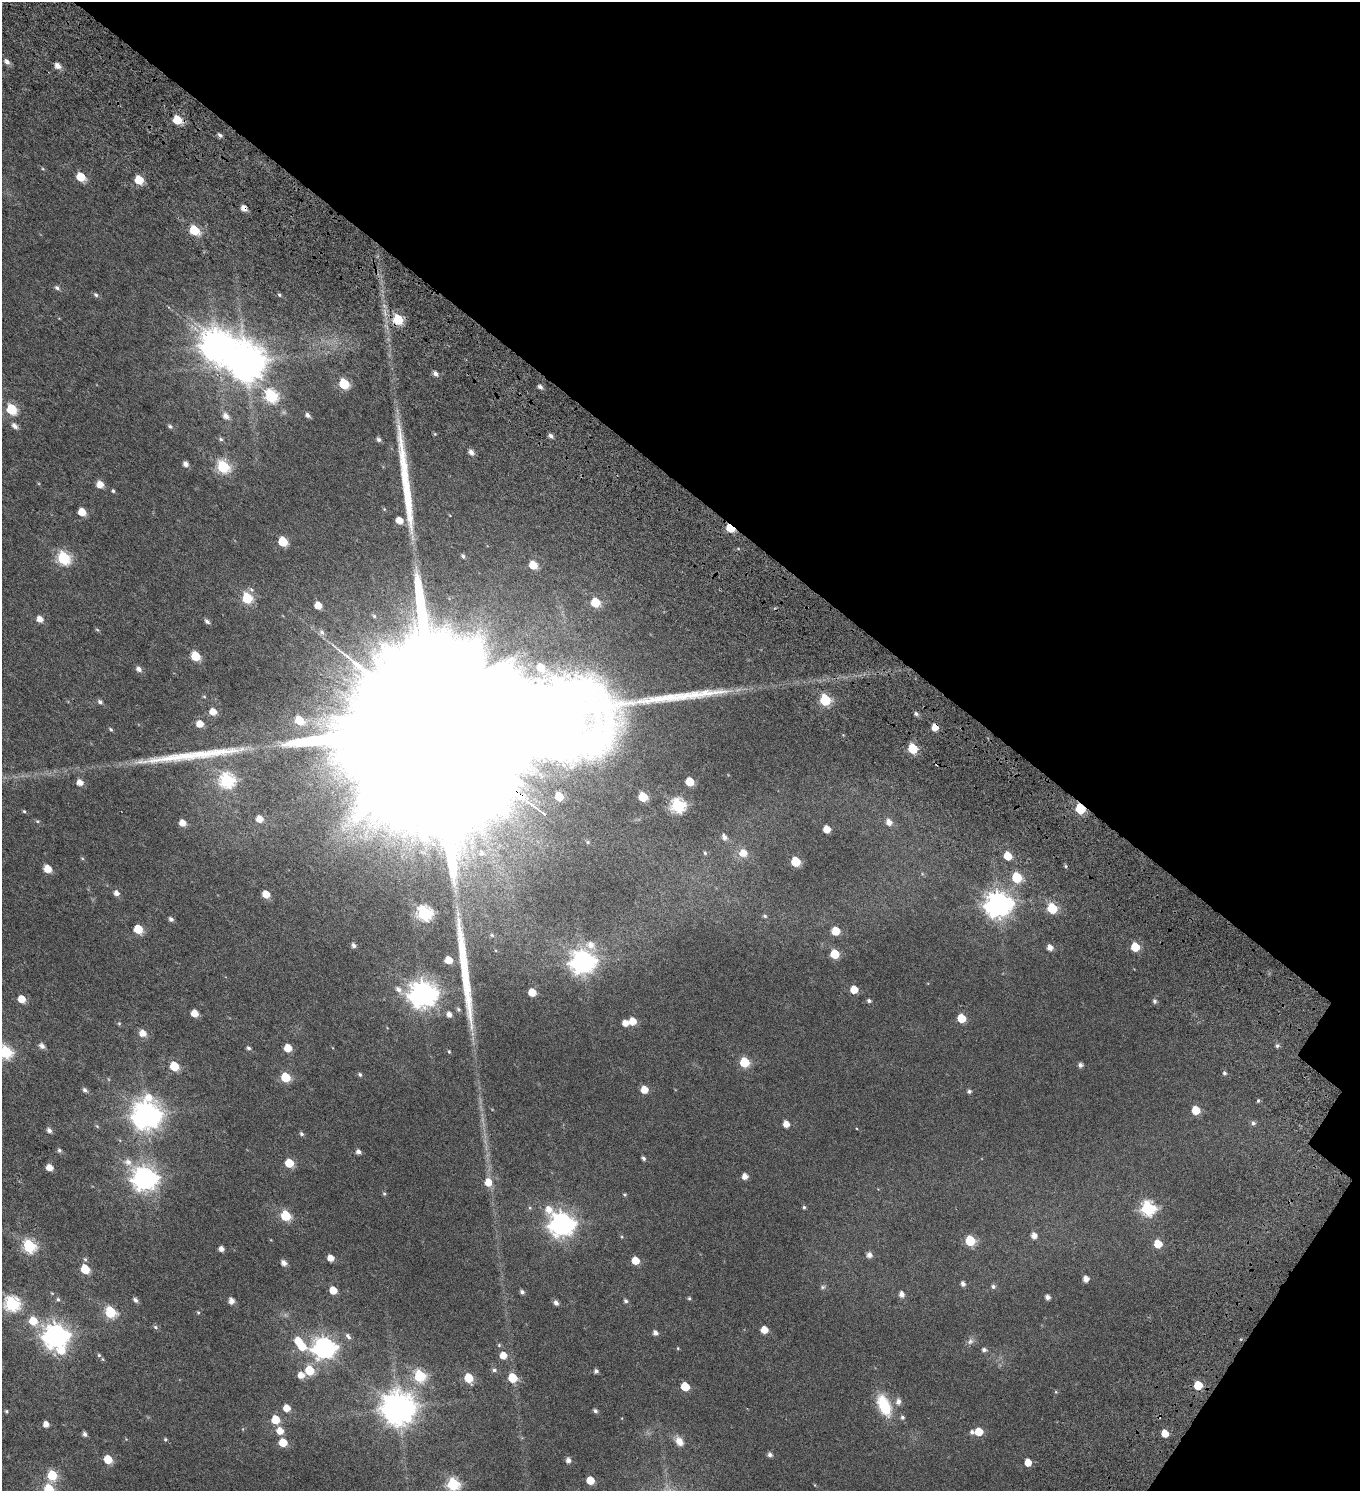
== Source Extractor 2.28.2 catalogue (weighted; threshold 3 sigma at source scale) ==
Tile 8 of 4 x 4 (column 4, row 2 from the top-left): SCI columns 4505-5862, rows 3159-4647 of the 6353 x 6308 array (HDU 1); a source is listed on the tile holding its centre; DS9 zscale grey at full resolution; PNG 1362 x 1493 px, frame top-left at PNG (2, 2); no overlay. Shown black and unused: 35% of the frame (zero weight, under 4 of 7 exposures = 11% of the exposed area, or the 3 px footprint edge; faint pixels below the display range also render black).
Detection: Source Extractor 2.28.2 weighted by HDU 2 'WHT'; one run over the whole footprint, this tile lists its part. Background 0.0169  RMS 0.0053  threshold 0.0217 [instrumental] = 3 sigma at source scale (4.09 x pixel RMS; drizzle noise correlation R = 1.36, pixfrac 0.8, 0.0396/0.0396 arcsec/px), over >= 5 px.
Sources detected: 237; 2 inside a brighter object's white glare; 1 cosmic-ray / hot-pixel residue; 3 long thin detections or spike segments (spike, bleed or trail) — not listed; the other 231 listed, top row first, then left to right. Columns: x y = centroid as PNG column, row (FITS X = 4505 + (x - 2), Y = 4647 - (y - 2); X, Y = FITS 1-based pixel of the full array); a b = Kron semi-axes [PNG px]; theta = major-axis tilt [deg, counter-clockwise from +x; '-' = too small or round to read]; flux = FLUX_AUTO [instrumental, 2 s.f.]
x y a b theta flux
7 62 7 5 -50 1.9
58 66 6 5 - 3.2
177 120 6 5 - 14
220 135 6 4 -30 1.2
81 177 6 5 - 14
139 180 6 5 - 13
194 230 6 5 - 20
57 288 7 5 -40 1.2
96 295 7 6 - 0.95
279 295 5 4 - 0.67
398 319 6 5 - 25
246 363 11 11 - 1200
435 374 6 5 - 1.7
344 384 6 5 - 28
540 387 6 4 -33 1.5
271 396 7 6 - 57
11 409 6 5 - 30
307 415 6 5 - 1.6
226 416 8 6 -50 2.6
15 426 7 5 -45 2.3
170 426 6 4 -30 0.93
551 436 6 4 -43 1.6
221 439 6 5 - 0.82
379 440 5 5 - 1.2
471 452 6 5 - 2.4
186 464 5 4 - 2.3
223 467 6 6 - 52
100 484 6 5 - 4.9
113 491 5 4 - 0.63
384 509 6 3 -72 0.49
82 512 6 5 - 7.7
399 520 6 5 - 4.8
730 528 6 4 -38 19
283 541 6 5 - 18
463 556 4 3 - 0.98
64 558 6 6 - 60
533 565 6 5 - 11
247 598 6 6 - 35
595 602 6 5 - 15
318 605 6 5 - 6
40 619 6 5 - 3.8
207 621 6 4 -39 1.4
322 632 8 7 - 1.7
196 656 6 5 - 16
541 667 5 5 - 8.5
139 669 7 6 - 2
825 700 6 6 - 37
100 702 7 5 -42 1.2
213 712 6 5 - 4.8
916 714 5 5 - 1
299 720 8 7 - 13
200 724 6 5 - 5.4
935 727 5 5 - 4.9
111 729 7 4 -45 0.69
439 729 142 40 -38 120000
913 748 6 5 - 22
227 780 7 7 - 82
80 782 6 5 - 3.8
690 782 6 5 - 12
559 796 5 5 - 12
643 797 6 5 - 18
678 805 7 6 - 76
1080 809 6 5 - 27
24 811 4 4 - 0.51
259 819 6 5 - 4.8
37 821 5 5 - 0.55
889 822 6 5 - 3.2
183 823 6 5 - 4.4
827 829 5 5 - 6.1
724 837 7 5 -60 2.1
482 853 8 7 - 2
705 853 5 5 - 0.76
743 853 8 8 - 5.4
1008 856 6 5 - 9.7
82 858 5 3 - 0.44
795 862 6 5 - 19
1066 866 5 3 - 0.63
48 869 6 5 - 7.2
1017 877 6 6 - 26
116 893 6 5 - 2.5
266 894 6 5 - 6.5
998 904 9 9 - 450
1052 908 6 6 - 26
424 913 7 6 - 85
765 916 6 4 -18 0.74
171 919 6 5 - 1.3
138 929 6 5 - 13
835 931 6 5 - 10
492 935 6 5 - 0.71
354 945 5 5 - 1.4
591 945 12 9 -29 4.7
1050 947 6 5 - 3
1135 947 6 5 - 14
835 954 6 5 - 16
449 960 5 5 - 6.9
583 962 9 8 - 340
854 989 5 5 - 7.7
399 990 12 7 -43 2.8
532 992 5 5 - 8.3
423 994 9 9 - 510
22 999 5 5 - 7.6
869 1001 5 4 - 0.98
1154 1001 5 5 - 1.1
458 1009 6 5 - 0.77
195 1013 5 5 - 6.1
449 1014 6 5 - 2.6
961 1018 6 5 - 11
633 1021 6 5 - 6.7
119 1023 5 4 - 0.54
625 1023 5 5 - 3.8
143 1033 6 5 - 4.9
42 1046 6 5 - 2.2
1277 1046 5 5 - 0.94
248 1048 5 4 - 1
288 1048 5 5 - 8.1
449 1051 5 4 - 0.51
6 1052 6 6 - 59
744 1062 6 6 - 23
1080 1065 5 5 - 1.5
174 1066 6 5 - 17
1224 1073 5 5 - 0.88
360 1075 5 5 - 0.83
285 1077 6 5 - 20
644 1089 5 5 - 6.6
85 1090 6 5 - 1.2
969 1091 5 4 - 1.1
1258 1101 5 4 - 0.69
1196 1110 6 5 - 11
147 1115 10 9 - 590
1253 1123 6 6 - 1.2
786 1124 5 4 - 4.3
97 1126 6 4 -45 0.54
49 1130 6 5 - 1.6
301 1134 5 5 - 0.98
59 1150 5 5 - 0.95
358 1152 5 4 - 1.7
643 1158 4 4 - 1
128 1162 12 9 -19 3.5
289 1163 6 5 - 12
50 1167 5 5 - 4.8
745 1176 5 5 - 3
145 1178 9 8 - 350
488 1182 7 6 - 6
384 1194 6 4 -67 0.63
625 1195 5 4 - 0.52
804 1207 4 4 - 0.67
530 1208 5 3 - 0.5
1148 1208 7 7 - 79
285 1216 6 6 - 24
562 1224 10 8 -43 360
1034 1235 5 5 - 3.1
970 1241 6 6 - 26
1158 1244 6 5 - 9.4
29 1246 6 6 - 64
221 1249 5 5 - 2.3
869 1255 6 5 - 2.4
331 1258 5 5 - 4.4
85 1259 6 5 - 0.8
635 1261 5 5 - 7.7
284 1263 6 5 - 2.7
85 1269 6 5 - 16
1086 1279 5 5 - 3.1
963 1284 5 4 - 1.6
993 1286 6 5 - 1.2
823 1287 7 5 16 0.91
333 1290 5 5 - 7.4
522 1292 5 4 - 1.3
52 1293 6 3 -44 0.41
901 1294 5 5 - 2.6
1047 1297 5 4 - 1.9
689 1298 5 4 - 0.6
58 1299 6 5 - 0.82
135 1300 6 5 - 1.5
231 1301 5 5 - 3.1
626 1301 5 4 - 0.99
556 1303 6 5 - 1.8
12 1304 7 7 - 83
110 1312 6 6 - 41
198 1313 5 4 - 0.52
33 1321 8 7 - 8.6
155 1327 7 5 -29 0.92
764 1330 5 5 - 5.9
655 1333 6 5 - 1.8
56 1336 9 8 - 400
348 1336 10 5 -53 1.4
970 1341 9 8 - 1.6
499 1345 5 5 - 0.61
302 1346 7 6 - 8.4
324 1348 9 8 - 270
678 1348 4 3 - 0.36
61 1350 11 10 - 7.9
984 1350 5 5 - 1.4
99 1355 5 5 - 0.68
503 1355 6 5 - 5.7
102 1359 5 4 - 0.54
309 1370 6 5 - 19
494 1370 6 6 - 1.1
596 1371 4 4 - 1.2
301 1375 6 6 - 4.2
419 1376 6 6 - 48
468 1378 6 5 - 14
512 1378 6 5 - 15
1198 1385 6 5 - 12
685 1386 6 5 - 12
1056 1392 5 4 - 0.47
898 1401 9 7 84 2
884 1405 27 14 -67 16
287 1408 6 5 - 5.3
398 1408 10 10 - 890
6 1411 5 5 - 0.67
595 1411 5 4 - 1.2
902 1417 5 5 - 0.99
275 1420 6 5 - 12
46 1424 5 5 - 3.4
280 1431 6 6 - 5.4
972 1432 6 5 - 1.3
979 1432 6 6 - 8.7
1165 1433 5 5 - 6.3
85 1434 5 5 - 1.5
165 1439 5 5 - 0.62
679 1441 12 9 -55 4
283 1442 6 5 - 10
770 1455 5 5 - 1.5
108 1459 6 5 - 12
568 1460 5 5 - 2.1
1028 1462 5 5 - 5.7
52 1475 6 6 - 25
590 1480 5 5 - 8.8
453 1484 6 6 - 55
815 1485 5 3 - 0.33
49 1489 6 5 - 26
Overlapping masked pixels (flux is a lower limit): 5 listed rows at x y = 398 319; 730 528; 935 727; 439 729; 1080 809
Isophote crosses this tile's border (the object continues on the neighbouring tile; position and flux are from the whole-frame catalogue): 2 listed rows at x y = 6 1052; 49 1489